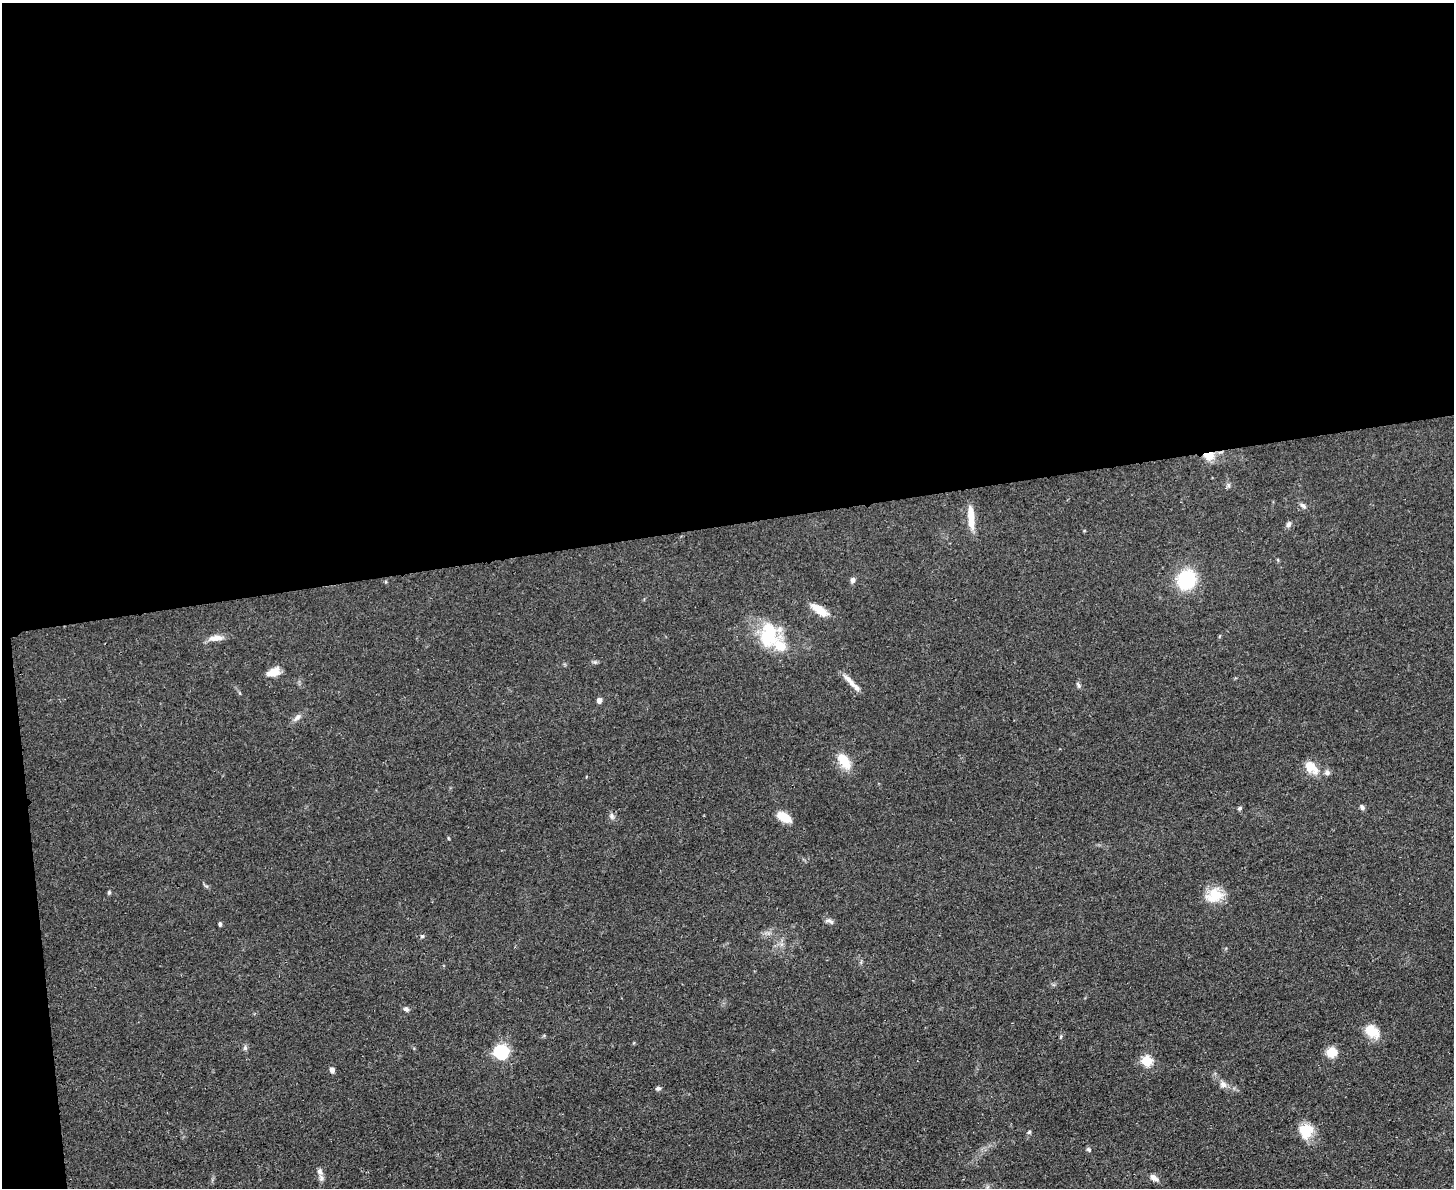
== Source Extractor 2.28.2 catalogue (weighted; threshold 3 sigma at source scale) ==
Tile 1 of 3 x 4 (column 1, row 1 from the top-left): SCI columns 141-1592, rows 3569-4754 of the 4749 x 4766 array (HDU 1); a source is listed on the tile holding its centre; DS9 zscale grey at full resolution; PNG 1456 x 1190 px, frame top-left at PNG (2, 3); no overlay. Shown black and unused: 45% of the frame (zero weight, under 3 of 4 exposures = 2% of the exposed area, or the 3 px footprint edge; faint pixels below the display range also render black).
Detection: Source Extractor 2.28.2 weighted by HDU 2 'WHT'; one run over the whole footprint, this tile lists its part. Background 0.0456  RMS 0.0053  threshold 0.0238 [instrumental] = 3 sigma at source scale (4.5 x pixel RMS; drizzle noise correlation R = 1.50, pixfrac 1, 0.05/0.05 arcsec/px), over >= 5 px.
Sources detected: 45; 1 inside a brighter listed object's ellipse — not listed separately; the other 44 listed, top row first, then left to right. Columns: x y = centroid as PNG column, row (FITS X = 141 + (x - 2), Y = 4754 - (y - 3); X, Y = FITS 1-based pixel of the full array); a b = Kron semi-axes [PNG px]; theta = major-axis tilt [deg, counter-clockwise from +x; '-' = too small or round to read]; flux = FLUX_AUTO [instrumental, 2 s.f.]
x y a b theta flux
1209 456 15 10 0 7.4
1303 506 10 5 -36 1.5
971 517 30 7 -86 8.7
1288 524 8 6 71 1.6
1278 560 5 3 - 0.53
1186 579 17 15 55 36
853 580 7 6 - 1.7
385 582 5 3 - 0.61
819 610 21 8 -35 8.9
768 635 27 21 70 29
216 638 21 7 4 4.7
595 662 5 5 - 0.93
273 672 15 9 23 6.2
852 684 19 7 -41 4.9
1078 685 9 4 -67 1.1
599 700 6 6 - 2
297 717 12 6 43 2.4
844 760 18 10 -56 12
1311 767 18 12 -44 9.1
1327 773 8 8 - 1.6
1362 807 7 5 -54 1.3
1239 808 6 4 41 0.86
612 816 9 6 -80 1.7
784 817 15 8 -31 10
109 892 5 4 - 0.8
1215 895 21 16 23 13
830 921 12 6 -23 1.8
220 924 6 4 -81 0.88
422 936 6 5 - 0.95
406 1009 8 6 -40 1.4
1372 1031 19 13 -37 9.7
1061 1037 5 3 - 0.66
245 1048 7 5 71 1.2
501 1052 6 6 - 99
1331 1052 5 5 - 33
1147 1061 5 5 - 35
332 1070 6 5 - 2
1223 1084 9 8 - 2.7
658 1088 6 5 - 1.2
1306 1131 19 17 78 12
1029 1132 6 4 46 0.76
1089 1149 7 5 -45 0.97
320 1172 11 7 -66 2.6
1154 1178 12 7 -36 2.8
Overlapping masked pixels (flux is a lower limit): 1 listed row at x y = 1209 456